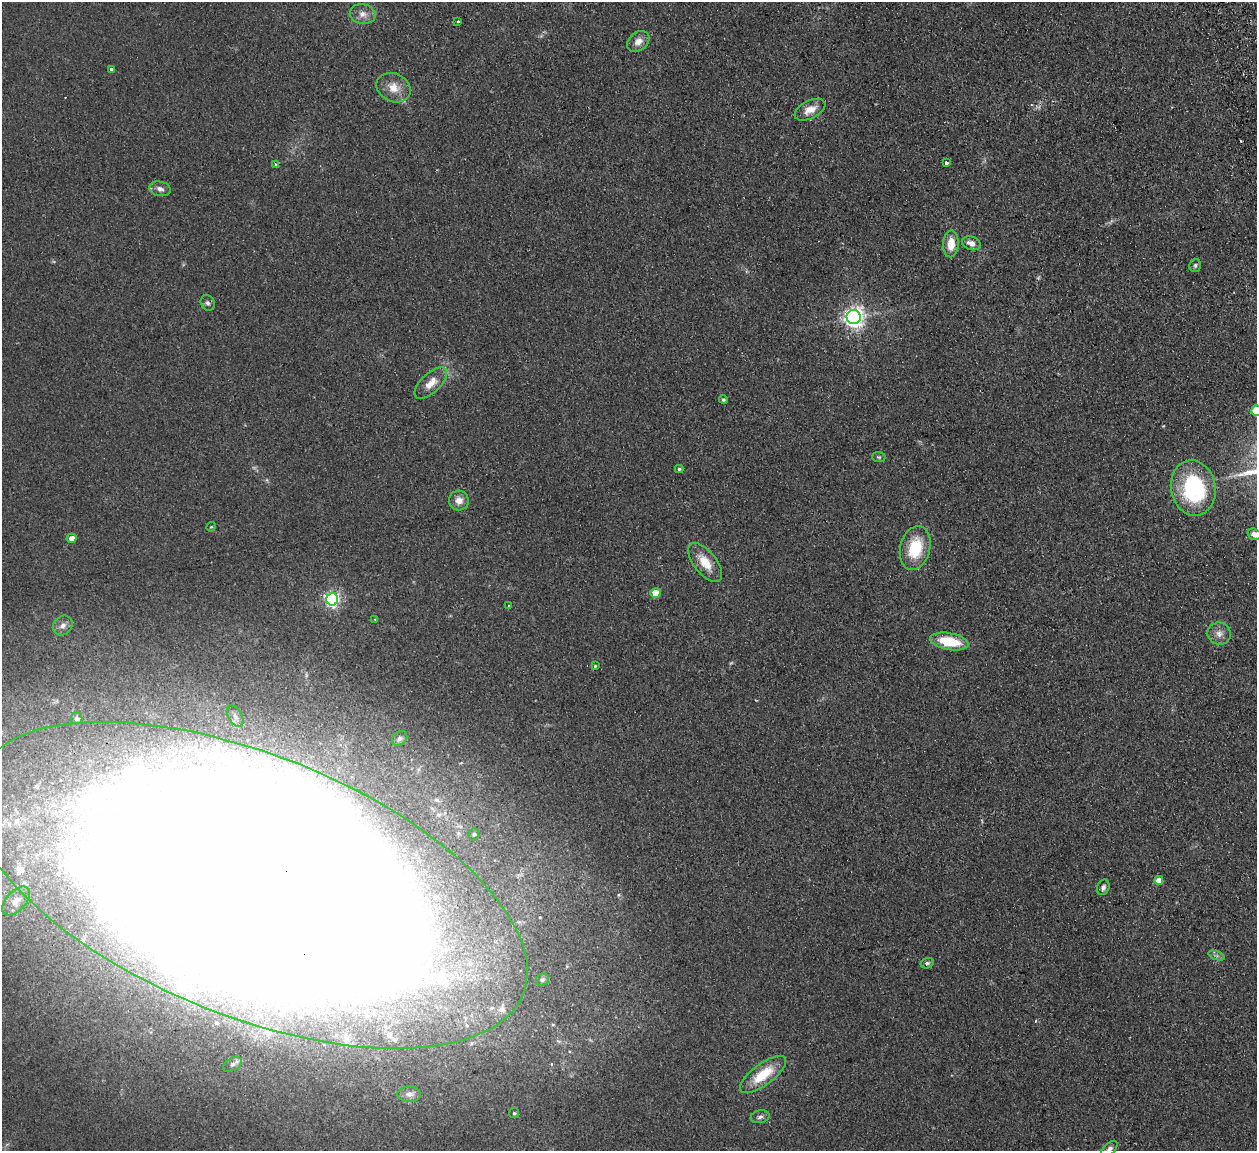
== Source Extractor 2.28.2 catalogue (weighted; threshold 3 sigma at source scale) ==
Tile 10 of 4 x 4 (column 2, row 3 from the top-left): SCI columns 1313-2567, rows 1309-2457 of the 5132 x 5031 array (HDU 1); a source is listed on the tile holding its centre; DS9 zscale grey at full resolution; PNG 1259 x 1153 px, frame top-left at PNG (2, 2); each listed source drawn as its Kron ellipse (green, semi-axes under 4 px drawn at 4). Shown black and unused: <1% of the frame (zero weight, under 2 of 3 exposures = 3% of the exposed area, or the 3 px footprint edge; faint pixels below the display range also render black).
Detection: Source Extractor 2.28.2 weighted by HDU 2 'WHT'; one run over the whole footprint, this tile lists its part. Background 0.136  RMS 0.011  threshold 0.0505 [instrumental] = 3 sigma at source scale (4.5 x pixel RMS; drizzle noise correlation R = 1.50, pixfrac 1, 0.05/0.05 arcsec/px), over >= 5 px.
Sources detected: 69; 4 too faint to see at this stretch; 9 inside a brighter object's white glare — neither listed nor drawn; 5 inside a brighter listed object's ellipse — not listed separately; the other 51 listed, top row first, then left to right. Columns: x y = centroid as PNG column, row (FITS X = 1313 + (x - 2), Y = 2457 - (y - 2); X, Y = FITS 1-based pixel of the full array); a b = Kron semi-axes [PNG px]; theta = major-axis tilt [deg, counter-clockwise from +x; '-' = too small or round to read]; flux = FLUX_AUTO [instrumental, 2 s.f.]
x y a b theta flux
363 14 13 10 -10 8.2
458 21 3 2 - 3.4
638 41 12 9 38 8.5
112 69 3 3 - 8.9
393 88 17 14 -27 16
810 110 17 9 27 13
946 163 3 3 - 3.3
275 164 3 3 - 1.1
160 189 11 7 -14 5.3
971 243 10 6 -19 7.3
951 244 13 8 88 16
1195 265 7 6 - 2.3
208 303 8 6 -61 3.1
854 317 7 7 - 660
431 383 20 9 44 13
723 400 4 4 - 1.6
1256 410 5 5 - 37
879 457 6 5 - 1.7
679 469 4 3 - 1.6
1193 488 28 22 -79 120
459 501 10 10 - 8.7
211 527 5 4 - 1.2
1254 534 7 5 -18 6.7
72 538 5 4 - 8.5
915 548 22 15 77 45
705 562 23 11 -51 21
655 593 5 5 - 24
332 599 6 6 - 290
509 605 2 2 - 0.98
375 619 3 3 - 2
63 626 10 9 - 6.3
1219 634 11 11 - 7.6
949 641 19 8 -10 41
595 666 4 4 - 1.2
235 716 12 6 -61 5.8
77 719 6 6 - 2.2
400 738 8 6 44 3.5
474 834 6 5 - 1.9
1159 880 4 4 - 12
250 885 294 131 -22 10000
1103 887 8 6 69 3.9
16 901 17 9 47 11
1217 956 9 4 -19 2.5
927 963 6 5 - 2.3
542 980 7 6 - 2.5
232 1064 10 6 34 4.5
763 1074 27 10 37 34
409 1094 12 8 -1 5.1
514 1113 5 5 - 1.6
760 1117 9 6 13 3.8
1109 1149 10 5 44 3.9
Overlapping masked pixels (flux is a lower limit): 1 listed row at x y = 250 885
Isophote crosses this tile's border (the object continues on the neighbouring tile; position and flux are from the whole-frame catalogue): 4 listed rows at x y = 1256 410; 1254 534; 250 885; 1109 1149